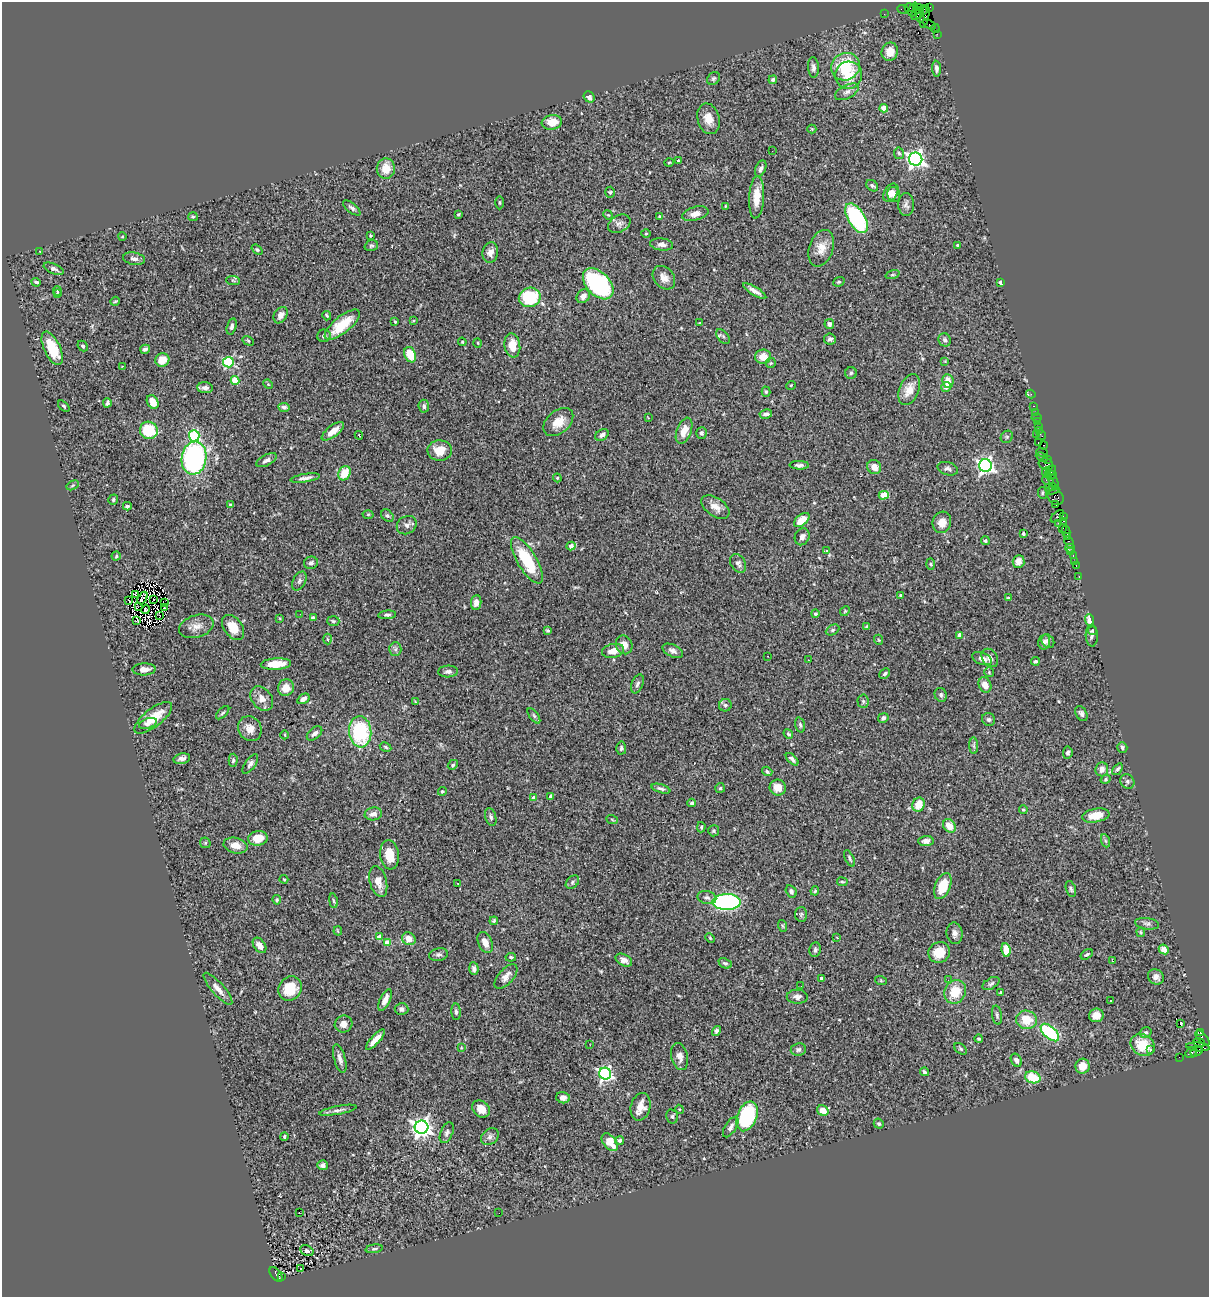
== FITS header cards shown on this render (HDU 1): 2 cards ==
NAXIS1  =                 1207
NAXIS2  =                 1295

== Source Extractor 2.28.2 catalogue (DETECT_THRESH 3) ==
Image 1207 x 1295 px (HDU 1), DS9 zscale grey, 1 PNG px = 1 image px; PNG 1211 x 1299 px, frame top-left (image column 1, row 1295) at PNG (2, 2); each listed source drawn as its Kron ellipse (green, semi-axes under 4 px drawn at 4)
Background 1.28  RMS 0.063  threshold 0.189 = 3 sigma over >= 5 px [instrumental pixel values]
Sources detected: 417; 4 with non-positive FLUX_AUTO (blend fragments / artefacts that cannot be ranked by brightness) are neither listed nor drawn; the other 413 listed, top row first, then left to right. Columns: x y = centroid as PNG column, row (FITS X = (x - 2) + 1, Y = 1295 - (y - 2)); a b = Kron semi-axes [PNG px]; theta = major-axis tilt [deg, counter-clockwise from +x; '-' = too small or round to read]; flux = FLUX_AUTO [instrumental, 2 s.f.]
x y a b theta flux
930 7 3 2 - 22
909 8 5 3 - 150
918 8 3 2 - 49
913 9 7 3 69 210
903 10 6 2 -20 45
924 10 5 3 - 56
884 14 2 2 - 18
917 14 7 5 44 460
925 16 11 3 78 360
920 18 5 3 - 260
930 25 7 3 -32 77
935 29 4 2 - 46
937 34 3 2 - 21
890 52 9 8 - 49
813 67 10 5 -87 15
845 67 14 13 - 190
936 69 8 4 -85 13
849 75 14 13 - 81
714 78 7 5 44 8.2
773 80 4 4 - 12
847 92 13 6 28 19
589 97 6 5 - 16
884 108 4 4 - 64
708 119 15 11 -75 47
552 122 10 7 7 62
812 129 4 4 - 3.8
772 151 2 2 - 18
899 153 6 5 - 7.1
916 159 7 6 - 1900
678 160 3 2 - 5.1
669 162 5 3 - 4
386 168 10 9 - 54
761 169 8 5 67 12
872 186 6 5 - 9.7
610 192 5 4 - 5.6
891 193 10 6 57 25
894 194 7 6 - 17
757 197 21 7 87 63
499 203 7 3 -90 5.4
906 205 11 8 -89 16
725 206 4 2 - 3.3
352 208 10 4 -39 11
458 214 4 3 - 5
695 214 13 6 15 28
608 215 5 4 - 4.6
193 217 5 4 - 5
660 217 4 3 - 5.8
856 218 16 8 -59 530
619 224 12 8 28 17
646 233 5 3 - 3.9
370 236 3 3 - 4.5
122 237 4 3 - 3.4
662 244 11 6 -6 18
957 245 3 3 - 4.6
371 246 7 5 19 7.6
821 248 19 12 71 53
257 250 6 4 -38 6.4
40 251 2 2 - 2.4
490 252 10 8 81 27
134 259 11 6 -9 17
54 269 10 5 -23 13
892 275 7 3 19 5.1
664 278 13 10 -49 32
233 280 7 4 -4 5.7
36 282 5 3 - 7
839 282 6 4 20 5.4
1000 283 4 3 - 7.6
598 284 18 11 -46 500
57 291 5 3 - 3.7
755 291 13 4 -31 22
57 294 4 3 - 3.8
583 296 7 6 - 29
530 297 11 9 20 240
115 301 5 4 - 4.7
281 315 9 6 56 23
327 316 5 3 - 5.7
413 321 4 3 - 3.9
395 322 3 2 - 5.5
700 323 4 3 - 3.2
829 324 5 4 - 15
342 325 21 8 39 110
232 326 8 4 76 13
324 336 7 6 - 14
723 336 8 5 -51 9.9
830 339 6 5 - 11
945 340 7 6 - 12
248 341 6 4 -31 4.8
462 342 4 4 - 3.8
478 343 5 3 - 3.9
512 345 12 8 -81 60
83 346 6 4 -48 7.8
52 348 18 8 -65 140
145 349 5 4 - 11
410 355 8 5 -68 98
763 357 8 7 - 49
162 360 7 6 - 52
945 361 4 4 - 3.6
228 362 5 5 - 360
771 363 5 5 - 4.9
122 366 3 3 - 4.9
851 373 6 6 - 8.2
235 380 4 4 - 110
948 381 7 5 -82 45
268 384 5 4 - 3.6
791 385 5 3 - 3.1
946 387 5 5 - 18
205 388 8 5 -4 15
909 390 16 9 68 56
766 392 5 4 - 6.5
1031 394 5 3 - 30
153 402 7 5 -60 49
107 403 4 3 - 12
64 406 7 4 -44 6.3
424 406 6 5 - 14
1034 406 3 2 - 67
284 407 5 4 - 12
1035 412 2 2 - 35
766 414 6 4 9 14
648 418 4 3 - 3
1036 418 5 3 - 120
558 422 17 11 40 64
1037 422 4 2 - 71
1038 427 3 3 - 53
149 430 9 8 - 170
1040 430 4 3 - 64
333 431 13 5 37 49
684 431 13 7 68 45
701 433 6 5 - 10
359 435 4 3 - 2.5
602 435 7 5 32 14
1036 435 4 3 - 55
1041 435 5 3 - 100
194 436 5 5 - 360
1007 437 6 5 - 7.6
1038 442 3 3 - 130
1043 445 4 3 - 61
440 450 12 10 -3 62
1042 452 6 2 -19 130
1042 457 6 3 -25 58
194 458 16 12 81 720
1047 459 3 2 - 50
266 460 11 5 27 16
1046 464 7 6 - 350
799 465 10 4 -1 13
985 466 6 6 - 1400
874 467 7 6 - 34
948 469 10 6 -15 13
1046 472 4 3 - 170
1051 472 7 4 49 100
344 473 7 6 - 77
1051 475 5 3 - 180
305 478 15 4 9 16
557 478 4 4 - 3.9
1048 481 6 2 -18 110
1053 481 7 3 -65 230
73 485 6 4 31 4.7
1052 486 3 3 - 210
1049 488 4 3 - 170
1053 490 7 4 8 230
1042 493 6 3 -83 4.7
884 495 5 4 - 90
1056 497 9 7 -45 390
113 500 5 4 - 7.2
231 505 4 3 - 5.5
1056 505 2 2 - 24
127 506 4 3 - 7.7
715 507 16 9 -35 37
368 515 5 3 - 4.5
387 516 7 5 -47 9.5
1057 516 8 3 41 470
1063 516 3 2 - 65
802 520 9 5 38 76
1064 521 3 2 - 55
942 522 11 9 73 37
1058 523 2 2 - 47
407 525 10 8 32 18
1063 528 2 2 - 56
1066 531 6 4 -81 170
1023 534 3 3 - 7.8
802 537 9 7 65 20
1068 537 3 2 - 74
985 541 4 4 - 6.2
1069 542 6 3 -62 76
571 546 4 4 - 32
1070 548 4 2 - 36
826 550 3 3 - 16
1070 552 3 2 - 22
1073 555 3 2 - 56
116 556 4 4 - 5.9
527 560 26 9 -59 220
1075 561 2 2 - 8.2
1018 562 6 6 - 33
311 563 7 6 - 11
738 563 10 7 -59 15
931 564 6 4 -88 5.2
1076 566 3 2 - 39
1079 577 3 2 - 27
299 581 10 6 61 12
136 595 3 2 - 3.6
901 595 4 3 - 7.1
143 598 7 4 61 0.37
1008 598 4 3 - 5.7
128 600 3 2 - 9.8
153 600 3 2 - 2.2
164 603 3 2 - 4.1
476 603 7 5 85 22
138 607 4 2 - 1.1
164 607 4 2 - 1.4
146 609 5 3 - 3.8
845 611 5 4 - 5.1
300 614 2 2 - 4.7
815 614 4 4 - 6.4
160 615 2 2 - 2.3
387 615 9 4 5 11
280 618 3 3 - 3.7
313 618 4 4 - 13
1090 620 6 4 -68 28
137 621 3 2 - 2.3
333 621 6 5 - 6.2
196 626 18 11 17 39
233 627 14 9 -53 73
867 627 4 4 - 6.8
833 630 7 5 28 8.3
548 631 4 4 - 5.6
1093 631 5 4 - 4.8
960 635 4 4 - 36
1092 636 11 6 -87 15
327 639 5 3 - 4.8
879 640 5 3 - 3.6
1048 641 7 6 - 12
1044 642 8 6 76 13
624 645 9 8 - 38
395 649 6 6 - 11
613 651 11 7 12 38
673 651 11 6 -26 17
768 656 2 2 - 2.5
990 658 10 7 -56 26
982 659 10 6 -23 22
808 660 2 2 - 1.9
1035 661 4 3 - 7.8
276 664 15 5 4 82
144 669 11 6 2 29
448 671 10 6 2 17
989 672 5 5 - 5.1
885 674 6 4 45 7.9
637 684 10 5 67 10
985 685 8 6 -66 41
286 688 8 8 - 44
941 695 7 6 - 10
262 698 13 10 -50 34
303 699 7 4 32 16
863 701 7 5 -87 8.7
415 702 3 2 - 4
725 705 6 6 - 9.4
223 713 8 3 45 6.2
1081 714 8 5 -61 12
534 716 9 4 -54 8
153 718 23 9 38 86
883 718 5 4 - 8.7
989 719 7 6 - 9.7
148 723 9 5 18 17
800 725 8 4 -75 8.6
250 729 13 11 -57 36
360 732 15 11 -85 320
315 733 9 5 41 15
788 734 5 4 - 7.5
285 735 4 3 - 3.4
974 746 8 4 -89 8.7
385 747 6 4 -29 6.7
621 748 6 5 - 8.6
1122 748 5 5 - 8.4
1068 753 6 5 - 11
182 759 8 5 11 18
792 759 8 3 -44 13
233 760 7 4 88 7.7
250 764 11 5 54 13
453 765 5 4 - 7.7
1102 769 7 6 - 21
1117 769 6 3 52 8.5
767 771 5 4 - 8.8
1106 779 5 4 - 6.8
1127 781 7 6 - 10
778 787 8 8 - 40
720 788 5 5 - 7
661 789 10 4 -17 12
442 791 4 3 - 5.9
551 797 4 3 - 16
534 798 4 4 - 31
692 803 4 3 - 8.5
919 805 7 6 - 66
1023 810 4 4 - 5.7
373 814 8 6 10 22
1096 815 14 7 10 81
491 817 9 5 -75 10
612 820 6 3 -22 4.4
949 826 7 6 - 62
701 827 5 4 - 6.3
714 831 5 5 - 6.5
258 838 10 7 9 60
926 841 7 5 3 16
1106 841 7 4 -70 7.4
205 843 6 5 - 5.9
235 845 12 7 -12 44
390 855 14 9 -83 77
850 858 9 3 -64 7
284 879 4 3 - 4
378 882 16 8 -76 43
572 882 7 5 44 10
842 882 5 3 - 4.9
458 883 3 2 - 4.8
943 886 14 7 68 94
1071 889 8 5 -73 9.1
791 891 6 5 - 9.6
815 891 5 3 - 5.2
707 898 9 6 -13 13
277 900 5 4 - 6.2
333 901 7 3 -81 6.4
727 902 14 8 1 700
801 914 7 6 - 9.4
494 921 4 3 - 5.5
1147 924 12 5 -7 13
783 926 6 4 -70 5.3
338 931 4 4 - 5
1141 932 4 3 - 4.7
955 933 11 8 -84 19
379 937 4 4 - 37
837 937 3 2 - 2.6
710 938 5 3 - 3.9
409 939 7 6 - 44
387 943 4 4 - 57
485 943 11 7 -66 35
260 945 8 5 -54 35
1164 949 5 4 - 38
815 950 7 5 82 9.5
1006 950 7 4 -82 80
939 952 11 10 - 76
1087 954 7 4 33 8.1
439 955 9 6 11 13
511 957 5 4 - 7.3
624 960 9 5 -27 23
1113 961 3 2 - 3.5
725 963 7 5 -25 8.6
474 969 6 4 -86 12
506 976 15 7 50 28
1156 977 8 7 - 19
822 979 4 3 - 26
948 980 3 2 - 3.4
881 981 6 4 -19 4.5
991 984 9 5 32 11
801 986 3 2 - 3.5
218 989 20 6 -49 31
290 989 13 11 54 110
955 992 12 10 59 93
1000 992 3 3 - 5
797 997 10 7 -3 17
385 1000 12 5 66 31
1111 1000 3 2 - 7.2
402 1009 7 6 - 15
456 1012 8 4 -86 11
997 1015 9 5 -80 11
1096 1015 7 6 - 33
1026 1020 10 9 - 85
344 1024 9 8 - 25
1181 1024 4 2 - 4.8
716 1031 5 4 - 9.2
1050 1032 11 6 -42 310
1145 1032 6 5 - 8.9
1200 1032 3 3 - 770
1202 1038 9 4 -49 130
979 1039 4 3 - 4.6
375 1040 13 4 47 36
1199 1042 5 4 - 170
590 1045 2 2 - 2.4
1143 1045 12 10 -31 99
1198 1047 12 4 -5 410
461 1048 4 3 - 3.1
798 1049 7 6 - 11
960 1049 7 5 -41 6.9
1150 1050 3 3 - 6.8
1197 1052 6 3 29 190
1191 1053 6 5 - 200
680 1056 14 8 -76 24
1179 1057 2 2 - 15
340 1059 15 5 -75 22
1016 1060 7 5 -59 18
1082 1066 7 7 - 50
924 1072 4 3 - 7.6
605 1074 6 6 - 1000
1033 1077 8 6 -16 110
563 1098 7 5 -14 20
641 1107 14 9 77 43
481 1109 9 7 -41 51
679 1109 4 3 - 4.2
338 1110 19 4 11 15
823 1111 6 5 - 41
672 1116 7 5 -75 8.6
747 1116 15 9 69 400
879 1124 5 4 - 7.3
422 1127 7 6 - 2200
731 1127 12 5 58 17
447 1133 11 6 67 12
284 1137 4 3 - 5.1
490 1137 10 7 40 15
620 1140 4 4 - 7.7
610 1142 10 6 -50 66
323 1165 5 5 - 14
299 1213 2 2 - 6.8
499 1213 2 2 - 6.2
374 1249 8 3 9 8.4
307 1251 7 5 -28 9.9
301 1269 3 2 - 2.3
276 1274 8 5 -52 470
282 1277 3 2 - 220
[4 non-positive-flux detections neither listed nor drawn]